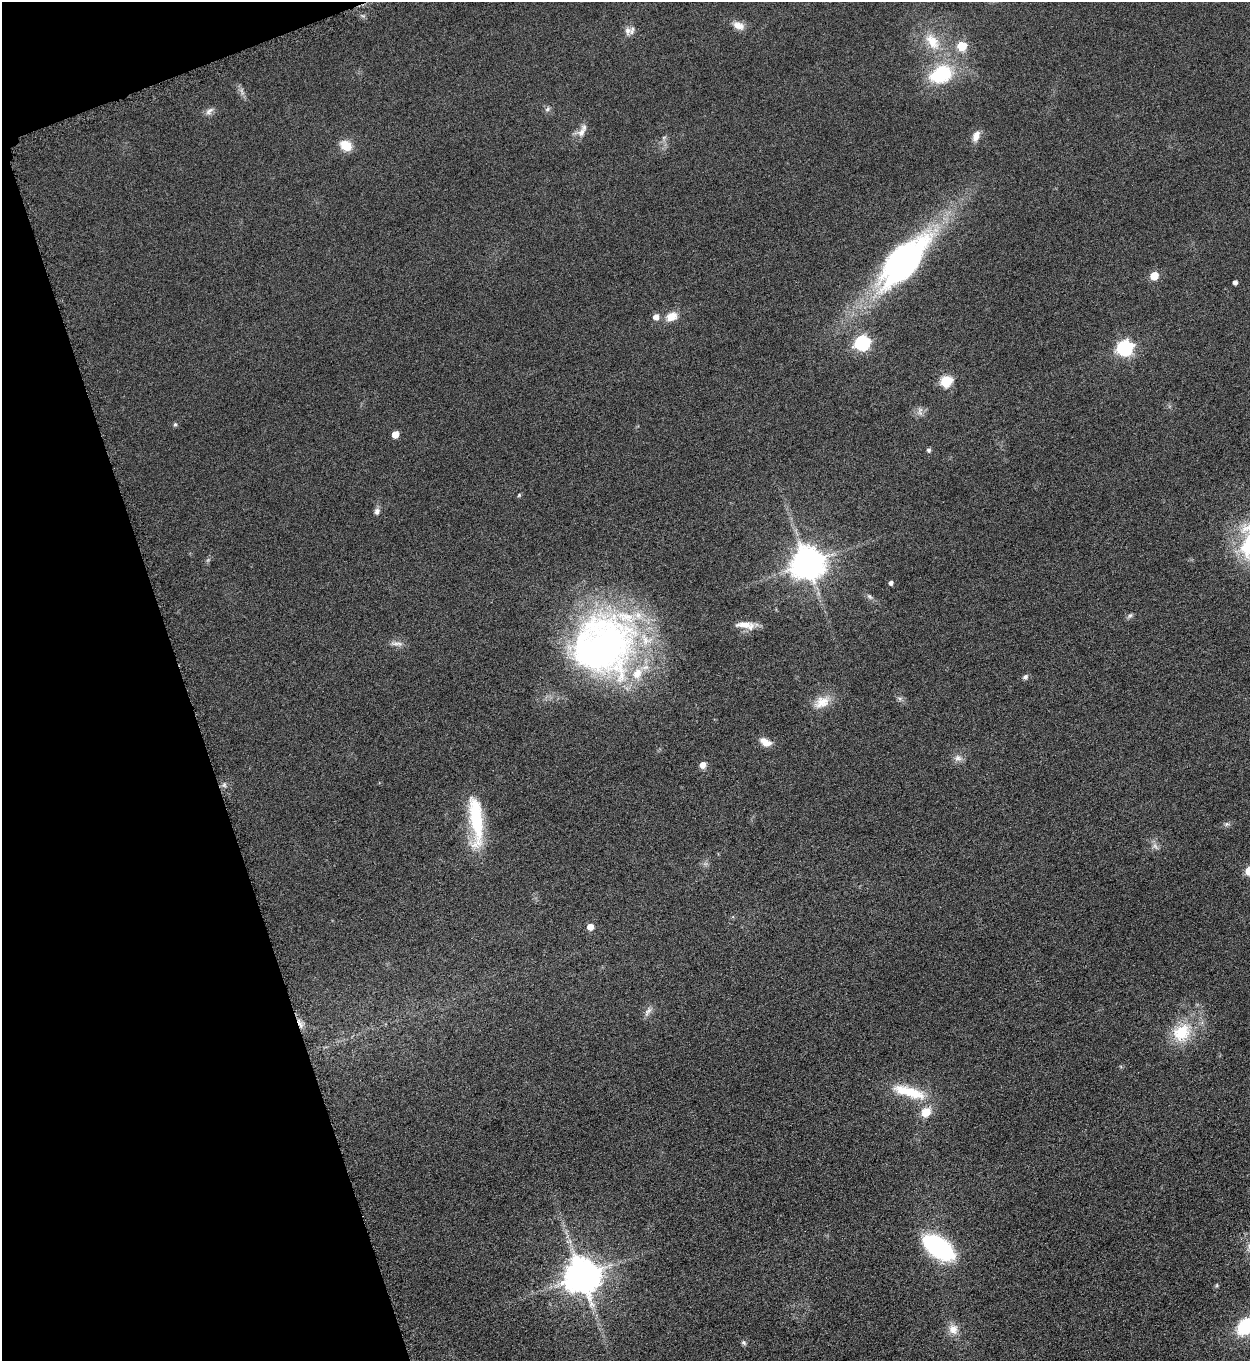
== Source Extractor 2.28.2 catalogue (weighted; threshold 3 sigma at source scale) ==
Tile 5 of 4 x 4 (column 1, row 2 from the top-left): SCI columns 166-1413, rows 2740-4098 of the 5451 x 5466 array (HDU 1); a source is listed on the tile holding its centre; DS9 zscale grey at full resolution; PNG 1252 x 1363 px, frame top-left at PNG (2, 2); no overlay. Shown black and unused: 16% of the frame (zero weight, under 3 of 6 exposures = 2% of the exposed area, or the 3 px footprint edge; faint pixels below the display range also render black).
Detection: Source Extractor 2.28.2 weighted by HDU 2 'WHT'; one run over the whole footprint, this tile lists its part. Background 0.0872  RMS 0.0097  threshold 0.0396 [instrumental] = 3 sigma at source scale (4.09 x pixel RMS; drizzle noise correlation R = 1.36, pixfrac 0.8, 0.05/0.05 arcsec/px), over >= 5 px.
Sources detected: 60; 3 too faint to see at this stretch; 2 inside a brighter object's white glare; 1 cosmic-ray / hot-pixel residue — not listed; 4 inside a brighter listed object's ellipse — not listed separately; the other 50 listed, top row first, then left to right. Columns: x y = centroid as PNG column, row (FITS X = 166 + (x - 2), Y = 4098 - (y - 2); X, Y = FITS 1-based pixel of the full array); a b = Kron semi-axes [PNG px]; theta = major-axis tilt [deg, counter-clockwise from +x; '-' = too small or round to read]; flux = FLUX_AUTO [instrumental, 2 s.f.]
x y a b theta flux
738 25 16 10 -23 8
627 31 12 10 89 5.9
932 41 29 16 -53 27
962 46 5 5 - 42
941 74 26 18 22 60
548 109 8 5 42 2.4
209 111 13 7 39 4.1
581 132 14 10 38 7
976 136 13 8 68 7.7
346 146 12 9 -28 17
905 265 83 21 49 230
1154 276 5 5 - 21
1235 282 4 4 - 3.4
672 316 14 10 30 12
656 317 6 6 - 6.4
862 343 7 6 - 190
1125 348 7 7 - 240
946 381 6 6 - 78
920 413 10 6 -49 3.7
175 424 5 4 - 1.6
395 434 5 5 - 12
929 450 5 5 - 2.4
519 495 6 4 46 1.1
377 511 8 6 74 3.6
807 563 10 9 - 2000
891 583 4 4 - 3.1
870 597 9 5 -45 2.4
1130 616 9 5 51 2.1
745 625 25 9 -6 12
397 644 20 5 -5 4.5
605 648 81 63 82 390
1025 677 8 7 - 2.4
900 699 7 4 -72 1.8
822 702 24 14 30 15
767 743 15 8 12 6.6
958 758 11 10 - 5.2
702 765 5 5 - 8.4
476 820 61 15 -85 61
1226 824 7 5 20 2.2
590 927 5 5 - 11
648 1011 15 6 56 4.5
1182 1032 23 18 49 38
911 1092 39 15 -21 34
926 1112 14 11 48 14
938 1247 24 13 -35 170
582 1275 10 10 - 2500
1217 1285 5 5 - 1.2
1245 1326 18 13 51 45
953 1329 14 13 - 10
744 1343 7 6 - 1.9
Isophote crosses this tile's border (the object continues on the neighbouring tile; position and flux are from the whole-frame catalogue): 1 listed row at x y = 1245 1326